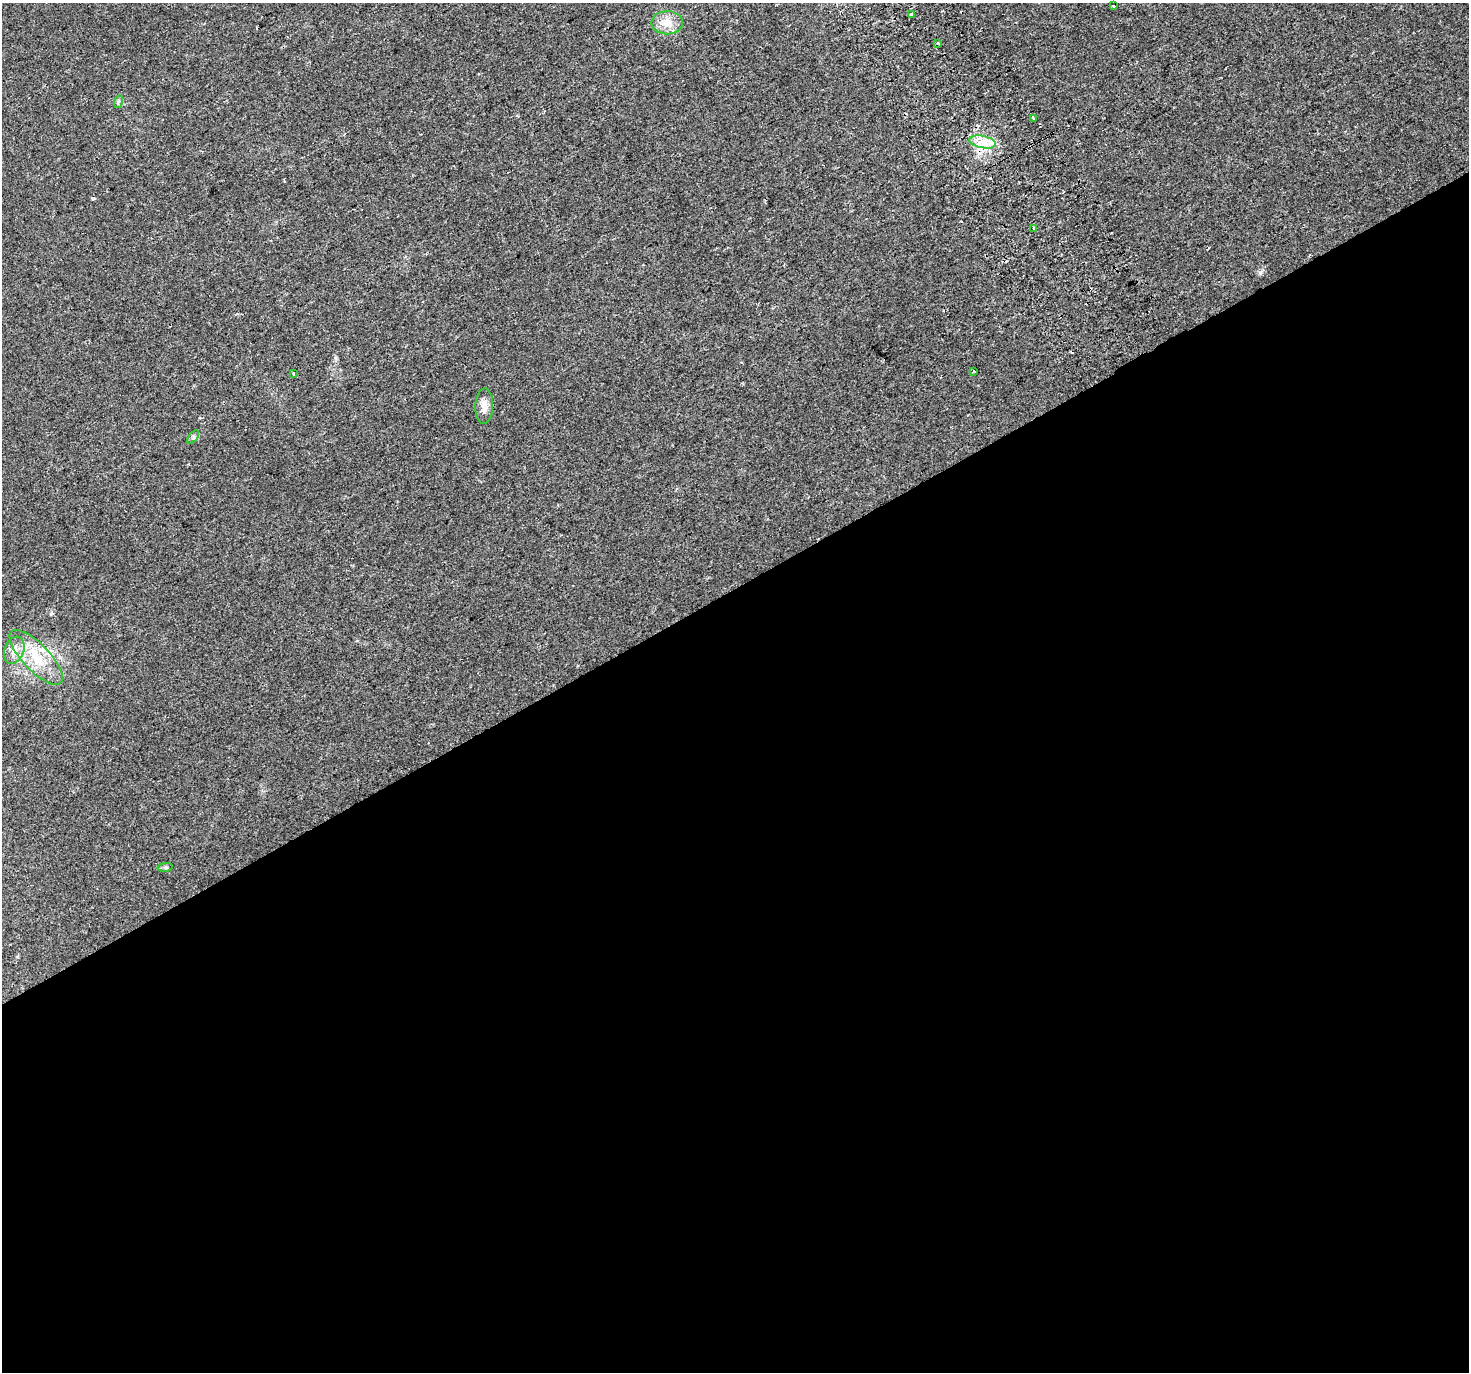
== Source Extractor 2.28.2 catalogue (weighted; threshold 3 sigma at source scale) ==
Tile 15 of 4 x 4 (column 3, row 4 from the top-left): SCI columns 2977-4443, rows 200-1569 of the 5951 x 5823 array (HDU 1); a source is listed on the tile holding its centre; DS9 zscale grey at full resolution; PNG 1471 x 1374 px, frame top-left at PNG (2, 3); each listed source drawn as its Kron ellipse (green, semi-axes under 4 px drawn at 4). Shown black and unused: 57% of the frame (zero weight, under 2 of 3 exposures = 2% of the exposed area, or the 3 px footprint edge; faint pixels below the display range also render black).
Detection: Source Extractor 2.28.2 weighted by HDU 2 'WHT'; one run over the whole footprint, this tile lists its part. Background 0.0227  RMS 0.0054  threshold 0.0241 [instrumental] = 3 sigma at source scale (4.5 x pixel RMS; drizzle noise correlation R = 1.50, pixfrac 1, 0.0396/0.0396 arcsec/px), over >= 5 px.
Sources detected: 19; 3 cosmic-ray / hot-pixel residue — neither listed nor drawn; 1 inside a brighter listed object's ellipse — not listed separately; the other 15 listed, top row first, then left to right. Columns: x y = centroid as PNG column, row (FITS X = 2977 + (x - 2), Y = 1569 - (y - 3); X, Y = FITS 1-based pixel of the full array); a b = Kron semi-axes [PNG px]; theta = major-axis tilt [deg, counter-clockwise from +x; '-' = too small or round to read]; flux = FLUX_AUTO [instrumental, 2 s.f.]
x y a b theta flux
1114 6 3 2 - 0.85
912 14 4 3 - 3.2
667 23 15 11 1 7
938 43 4 2 - 0.46
118 102 6 4 72 0.87
1034 119 3 3 - 3.1
983 142 14 6 -11 5.2
1034 228 3 3 - 2
974 372 3 3 - 1.7
293 373 3 3 - 0.61
484 406 17 9 88 4.8
193 437 8 4 54 1.1
14 650 14 9 69 4.8
36 657 36 13 -46 18
165 867 8 4 7 0.92
Unlisted compact peaks at least as high as the median listed source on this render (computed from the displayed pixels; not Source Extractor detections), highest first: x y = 1260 273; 93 198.